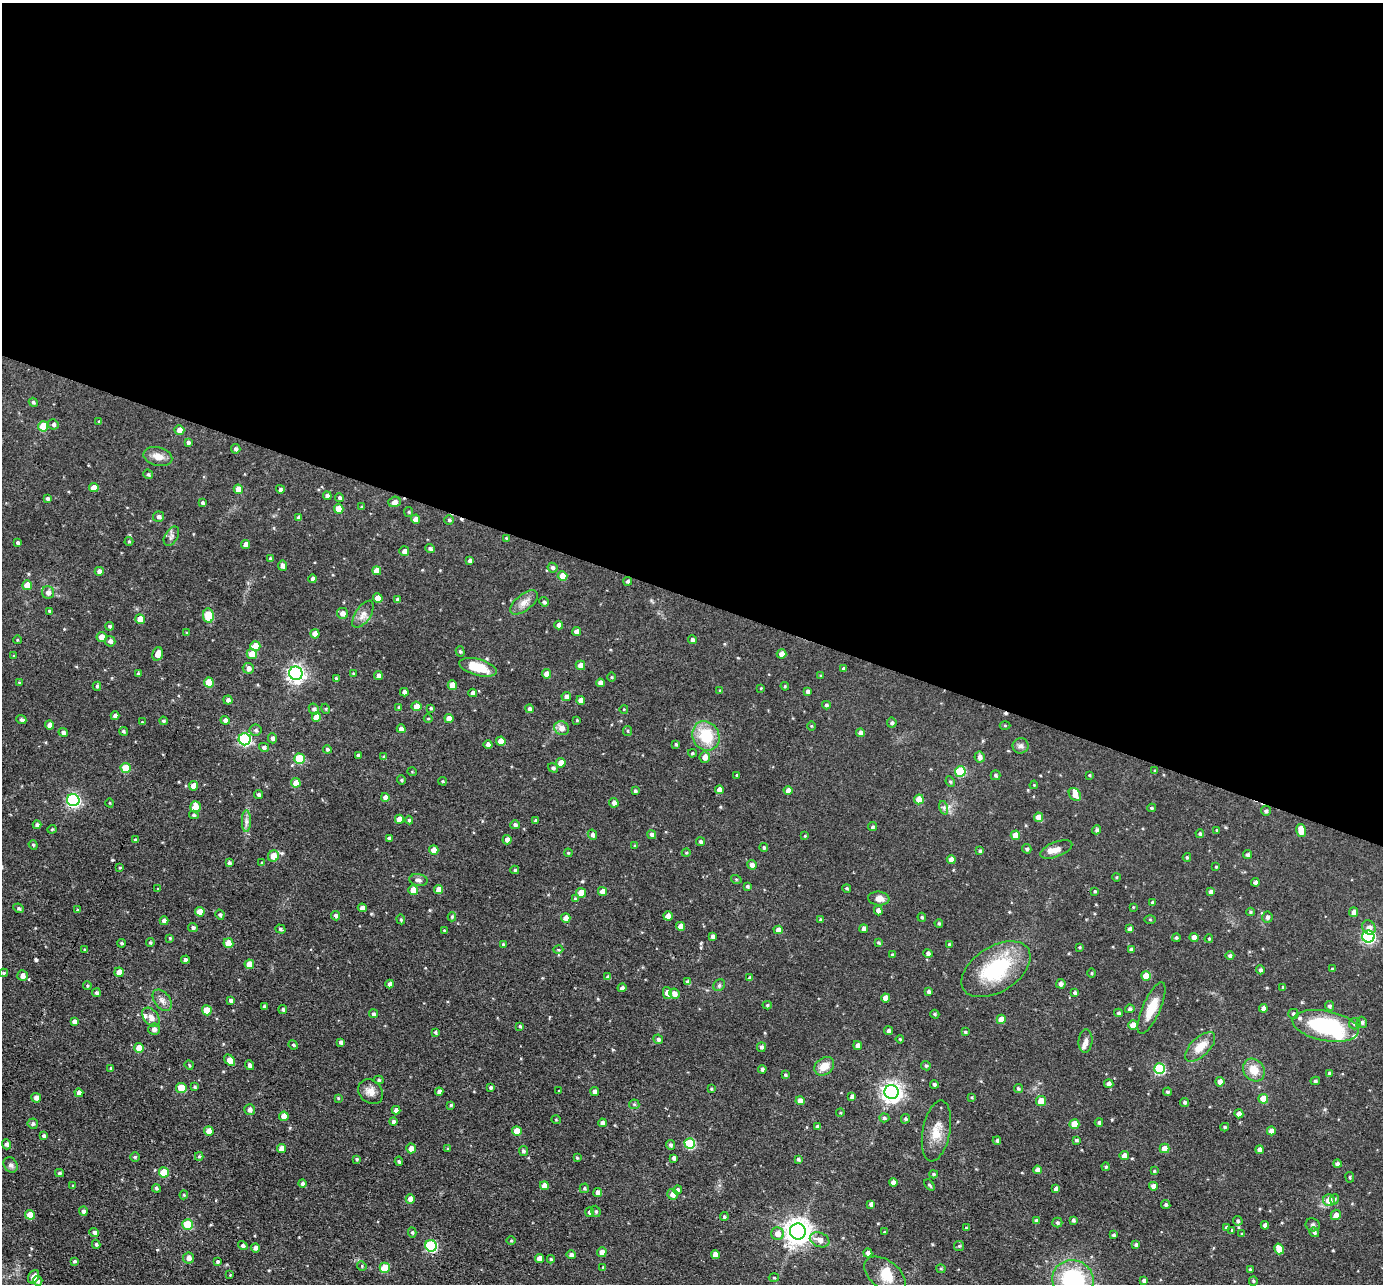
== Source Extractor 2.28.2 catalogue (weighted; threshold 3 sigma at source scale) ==
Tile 3 of 4 x 4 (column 3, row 1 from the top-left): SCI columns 2763-4143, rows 3984-5265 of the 5524 x 5537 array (HDU 1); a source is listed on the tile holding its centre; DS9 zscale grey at full resolution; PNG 1385 x 1286 px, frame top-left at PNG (2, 3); each listed source drawn as its Kron ellipse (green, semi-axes under 4 px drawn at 4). Shown black and unused: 47% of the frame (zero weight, under 3 of 4 exposures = <1% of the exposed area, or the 3 px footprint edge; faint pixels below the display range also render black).
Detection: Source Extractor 2.28.2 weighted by HDU 2 'WHT'; one run over the whole footprint, this tile lists its part. Background 0.0448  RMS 0.0067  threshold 0.0301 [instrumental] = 3 sigma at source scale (4.5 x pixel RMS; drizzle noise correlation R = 1.50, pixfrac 1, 0.05/0.05 arcsec/px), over >= 5 px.
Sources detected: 499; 1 inside a brighter object's white glare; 4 cosmic-ray / hot-pixel residue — neither listed nor drawn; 7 inside a brighter listed object's ellipse — not listed separately; the other 487 listed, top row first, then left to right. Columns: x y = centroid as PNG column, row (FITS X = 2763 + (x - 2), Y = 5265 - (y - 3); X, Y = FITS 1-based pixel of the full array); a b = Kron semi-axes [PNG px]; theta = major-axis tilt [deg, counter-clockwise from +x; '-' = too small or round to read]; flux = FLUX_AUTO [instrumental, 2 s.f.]
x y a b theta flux
33 402 5 4 - 1.2
99 421 4 3 - 0.71
53 424 5 5 - 1.3
43 426 5 5 - 15
179 430 5 5 - 4.1
188 442 4 4 - 1.4
236 449 5 4 - 1.4
158 457 15 9 -14 5.5
148 474 5 4 - 1.1
94 488 5 4 - 6.3
238 489 5 4 - 6.9
280 489 4 4 - 1.5
327 496 4 4 - 2.2
47 498 4 4 - 1.2
339 498 4 4 - 1.3
394 502 6 5 - 3.2
202 503 3 3 - 1.1
362 507 4 3 - 0.9
339 509 5 4 - 10
409 512 5 4 - 0.87
159 517 5 5 - 1.9
299 518 4 4 - 1.9
416 519 5 4 - 4.7
449 520 4 4 - 1.1
171 536 10 6 60 2.2
506 538 4 3 - 0.53
129 541 4 4 - 0.71
18 543 4 3 - 1.6
246 544 4 4 - 3.3
430 548 5 4 - 1.6
404 551 5 5 - 2.4
270 559 4 4 - 1.1
470 561 4 4 - 1.9
282 566 5 4 - 2
553 568 5 5 - 1.8
99 571 4 4 - 3.3
377 571 4 4 - 6
562 576 5 4 - 10
313 579 4 4 - 1.8
628 581 4 4 - 1.2
27 585 5 5 - 9.6
48 592 6 6 - 3.2
378 598 5 4 - 7.4
398 599 4 4 - 2.2
524 602 16 8 39 5
544 602 5 4 - 1.2
49 611 4 3 - 1.1
342 613 6 5 - 3.6
363 614 15 7 56 4.4
208 616 7 5 -83 25
140 619 5 4 - 7.6
559 625 4 4 - 2.5
110 626 4 4 - 1.2
577 632 4 4 - 3.1
187 633 4 3 - 0.72
315 634 5 4 - 5.1
102 637 5 5 - 6.1
17 640 4 3 - 0.51
692 640 4 4 - 1.7
110 641 5 5 - 2.4
255 646 5 5 - 9
460 651 5 4 - 0.96
158 654 7 5 73 5.8
252 654 5 5 - 6.5
781 654 5 4 - 3.6
14 656 4 3 - 0.56
580 665 5 4 - 4.4
478 667 19 8 -15 15
248 668 5 5 - 2.8
844 669 4 4 - 1.5
296 673 7 6 - 250
353 673 4 3 - 0.68
138 674 3 3 - 1.2
546 674 5 4 - 4.2
378 676 4 4 - 2.1
821 676 3 3 - 0.95
612 677 4 3 - 0.62
336 679 4 4 - 1.3
19 682 4 2 - 0.43
209 682 5 5 - 14
600 683 4 4 - 2.8
452 685 5 4 - 7.6
97 686 4 4 - 0.98
785 686 4 3 - 0.83
761 688 3 2 - 0.43
720 691 3 3 - 0.93
807 691 4 4 - 2
404 692 4 4 - 2.4
473 693 4 4 - 2.7
566 696 5 4 - 2.2
228 700 4 4 - 2.1
581 700 4 4 - 3.5
826 705 4 3 - 1
416 706 5 4 - 5.4
399 707 4 4 - 0.84
431 708 3 3 - 0.85
314 709 5 5 - 1.6
326 709 5 3 - 0.63
529 709 4 4 - 1.8
624 709 4 3 - 0.45
115 716 4 4 - 2.4
316 717 4 4 - 6.3
428 718 4 3 - 0.52
449 718 4 4 - 4.6
21 720 5 4 - 1.4
225 720 4 4 - 2.3
577 720 3 3 - 0.62
163 721 4 3 - 0.82
142 722 3 3 - 0.5
892 723 5 5 - 1.5
50 725 4 4 - 4.3
1005 725 5 3 - 0.63
811 726 5 3 - 0.57
562 728 7 6 - 4.4
401 729 4 4 - 2.6
256 730 6 5 - 1.5
123 731 4 4 - 1.1
628 731 5 4 - 0.9
63 732 4 4 - 1.9
860 733 4 4 - 2.2
706 736 15 13 -61 23
272 738 5 4 - 1.8
245 739 6 6 - 93
501 741 5 4 - 6.6
676 744 4 3 - 1
488 745 4 4 - 2
1021 746 8 7 - 2.1
264 747 5 4 - 1.7
327 749 4 4 - 1
692 753 4 3 - 0.83
358 755 4 3 - 1.5
384 757 4 4 - 1.3
705 757 5 5 - 4.6
980 757 5 5 - 2.7
299 759 5 5 - 27
561 763 5 4 - 5.8
126 768 5 5 - 18
553 768 5 4 - 1.4
1155 771 4 4 - 0.99
412 772 5 3 - 0.47
960 772 5 5 - 33
736 775 4 3 - 0.56
995 775 5 5 - 1.1
1089 775 3 3 - 0.6
401 780 4 4 - 0.76
443 781 4 3 - 0.76
950 782 5 4 - 0.89
296 783 5 4 - 7.7
1034 785 4 3 - 0.57
194 786 5 4 - 5.5
720 790 4 4 - 4.7
635 791 3 3 - 1.2
788 791 4 4 - 3.8
1075 794 7 5 -51 5.3
259 795 5 4 - 1.3
385 797 4 4 - 2.9
919 799 5 5 - 8.3
73 800 6 6 - 120
110 803 4 3 - 0.53
614 803 5 4 - 2.6
195 807 6 5 - 7.3
944 808 7 4 -72 1.3
1152 808 4 3 - 0.89
1266 811 5 5 - 1.4
194 815 5 4 - 1.1
1038 817 5 4 - 5.7
399 819 4 4 - 7
409 820 4 4 - 0.83
536 820 3 3 - 1
246 821 11 4 90 2.3
37 825 4 3 - 1.8
515 825 4 4 - 1.5
873 827 4 4 - 1.1
52 829 4 4 - 0.69
1097 830 5 4 - 1.5
1217 830 4 4 - 0.62
1301 830 7 4 -78 8.5
652 834 4 4 - 1.6
1200 834 4 4 - 1.2
592 835 5 4 - 1.8
1015 835 5 4 - 7.9
805 836 4 3 - 0.59
389 838 4 3 - 1.3
135 840 4 3 - 1
507 840 5 4 - 3.2
700 842 4 4 - 1.3
33 845 5 4 - 0.88
635 846 4 4 - 0.71
764 847 4 4 - 1.1
1027 849 5 4 - 1.3
1056 849 17 7 22 4.6
434 850 4 4 - 6.4
980 851 4 3 - 0.93
568 853 4 3 - 0.67
686 853 4 3 - 0.58
1247 855 4 4 - 1.5
273 856 6 5 - 9.4
1187 857 4 3 - 0.85
951 859 4 4 - 3.6
229 863 4 3 - 1.4
262 863 4 3 - 0.91
752 865 5 4 - 2.5
1216 867 3 3 - 0.67
120 868 3 3 - 0.75
515 870 4 4 - 1
1117 877 4 3 - 0.59
736 879 5 3 - 0.65
418 880 9 6 -10 2.3
1255 882 4 4 - 2.3
747 886 4 3 - 1
158 888 4 2 - 0.56
847 888 4 4 - 0.85
413 890 5 4 - 11
439 890 5 4 - 5.7
602 891 4 4 - 5.2
1095 891 4 3 - 0.66
1211 892 4 4 - 2.1
581 893 5 4 - 9.5
575 899 4 4 - 0.86
879 899 11 7 -7 4.6
1152 902 4 3 - 0.79
1133 907 3 3 - 0.5
19 908 5 4 - 1
362 908 4 4 - 3
78 910 4 4 - 0.71
878 911 5 4 - 3
200 912 5 4 - 8.6
1250 912 4 4 - 0.86
1354 912 5 4 - 2.8
220 915 5 4 - 1.3
335 916 5 4 - 1.9
668 916 5 4 - 3.4
452 917 4 4 - 0.96
922 917 4 3 - 0.87
1267 917 5 5 - 1.7
566 918 5 4 - 4.2
401 919 5 4 - 0.92
821 920 4 3 - 1.2
1150 920 5 4 - 0.7
164 921 4 4 - 2.6
939 923 4 3 - 0.95
680 926 4 4 - 4.9
193 927 5 4 - 1.6
1369 927 7 6 - 2.8
280 929 5 4 - 1
864 929 4 4 - 2.6
1130 929 4 4 - 2.7
444 930 4 3 - 0.5
778 930 4 4 - 3.7
713 937 4 3 - 2.1
1194 937 4 4 - 3.9
1368 937 6 6 - 100
170 938 4 3 - 0.66
1176 938 4 4 - 1
1209 939 4 3 - 0.78
122 943 4 3 - 0.99
150 943 4 3 - 1
228 943 5 4 - 10
878 943 4 4 - 0.95
503 944 4 4 - 0.95
949 944 4 4 - 0.73
1080 947 4 4 - 0.69
85 950 4 3 - 0.93
558 950 5 3 - 0.7
1131 950 4 4 - 2.1
928 953 5 4 - 1.9
892 955 3 3 - 0.97
1230 956 4 4 - 1.6
185 960 4 4 - 2
249 964 5 4 - 6
996 969 38 22 32 47
1332 969 3 3 - 0.74
1260 970 4 4 - 1.7
119 972 5 4 - 5.1
3 973 4 4 - 0.97
1092 973 4 3 - 0.68
22 976 5 5 - 3.2
1146 976 5 4 - 7.4
608 977 4 4 - 1.9
750 978 4 3 - 1.7
688 982 4 4 - 2.6
390 984 4 4 - 2.1
1061 984 5 5 - 2.4
719 985 6 5 - 1.2
87 986 4 4 - 0.8
1283 987 4 3 - 0.8
622 988 4 4 - 1.6
928 991 4 3 - 1.6
96 993 4 4 - 1.6
667 993 6 4 -77 5.8
1075 993 4 3 - 1.2
674 994 5 5 - 3.5
886 998 4 4 - 4.7
162 1000 12 7 -52 3.5
231 1000 4 3 - 1.7
767 1005 4 4 - 0.89
264 1006 3 3 - 1
1329 1006 5 4 - 1.4
1152 1008 28 9 66 13
1263 1008 4 4 - 2.9
283 1009 4 4 - 1.3
1130 1009 5 4 - 1.3
207 1010 5 5 - 10
1118 1013 4 4 - 1.2
373 1014 4 4 - 1.4
935 1014 5 4 - 0.84
1293 1014 5 5 - 1.3
151 1017 11 7 -51 4.3
1001 1019 4 4 - 7.5
74 1021 4 4 - 2.2
1362 1022 5 5 - 1.4
1355 1024 5 5 - 1.7
1133 1025 4 4 - 6
520 1026 3 3 - 0.84
1326 1026 33 15 -11 59
154 1029 6 5 - 2.6
889 1031 4 4 - 1.4
435 1032 4 3 - 1.1
965 1032 4 3 - 0.99
658 1039 5 4 - 1.4
900 1039 4 3 - 0.64
1086 1041 12 7 85 2.7
341 1042 4 3 - 1.9
293 1045 5 4 - 0.81
857 1045 4 4 - 2.4
761 1047 5 4 - 1.6
1200 1047 19 9 44 8.9
139 1048 5 5 - 8.5
230 1060 6 4 -46 5.9
189 1065 5 3 - 0.7
249 1065 5 4 - 1.8
824 1066 11 8 40 8.1
926 1066 5 4 - 1.1
111 1068 4 3 - 0.95
762 1069 4 4 - 1.6
1159 1069 5 5 - 44
1254 1070 12 10 -52 8.5
1329 1073 4 3 - 1.1
785 1075 4 3 - 0.81
379 1080 5 4 - 0.96
1315 1081 5 4 - 1.1
1220 1082 5 4 - 3.8
934 1084 4 4 - 1.2
1109 1084 4 4 - 2.4
195 1087 4 3 - 0.84
181 1088 5 5 - 15
491 1088 3 3 - 1.3
1018 1088 4 4 - 1
711 1089 3 3 - 0.66
559 1091 3 2 - 0.52
371 1092 13 11 -45 5
439 1092 4 4 - 2.4
595 1092 4 4 - 2.8
891 1092 7 7 - 370
1167 1092 4 4 - 1.1
79 1093 4 4 - 3.6
852 1097 4 4 - 2.3
972 1097 4 3 - 0.69
36 1098 5 4 - 2.7
338 1098 4 4 - 0.66
1263 1099 5 4 - 9.5
800 1101 4 4 - 4.5
1041 1101 5 5 - 8.2
1184 1102 4 4 - 1.1
634 1104 5 5 - 0.86
451 1105 4 4 - 0.92
250 1110 5 5 - 2.3
396 1110 4 4 - 2.8
840 1113 4 3 - 0.53
1239 1114 4 4 - 3.2
284 1116 5 4 - 6.7
884 1118 5 4 - 1.2
905 1119 5 4 - 1.1
556 1120 5 3 - 0.53
393 1122 4 4 - 1.7
1099 1122 4 4 - 1.4
602 1123 4 4 - 2.3
33 1124 5 5 - 1.4
1074 1124 5 4 - 11
818 1126 4 3 - 1.9
1225 1127 4 3 - 0.92
209 1131 5 4 - 5.9
517 1131 5 5 - 10
936 1131 31 13 79 12
1271 1131 4 4 - 5
44 1136 4 3 - 1.5
997 1140 4 4 - 1.6
1076 1140 3 3 - 0.85
6 1144 5 4 - 1.8
690 1144 5 5 - 40
670 1145 5 4 - 1.5
281 1148 4 4 - 5.4
411 1148 5 5 - 4.7
1165 1148 5 4 - 6.1
448 1149 4 4 - 0.8
1260 1150 4 4 - 3.2
523 1151 5 4 - 1.5
199 1156 4 4 - 0.83
1124 1156 4 4 - 4.2
135 1157 5 5 - 0.93
577 1158 4 3 - 0.72
674 1158 4 4 - 2.2
357 1159 4 3 - 0.74
798 1159 4 3 - 1.1
399 1161 4 4 - 1
1337 1164 4 4 - 2.2
10 1165 8 6 -57 2.2
1106 1167 4 4 - 0.97
1037 1170 4 4 - 3.3
1154 1171 4 4 - 0.73
164 1172 5 5 - 15
59 1173 4 3 - 1.1
934 1174 4 3 - 0.97
1350 1177 5 3 - 0.72
893 1182 4 4 - 2.7
302 1184 4 4 - 1.9
929 1185 6 4 -50 0.96
73 1186 4 4 - 0.81
544 1186 4 4 - 5.2
1153 1186 4 4 - 3.4
156 1188 4 4 - 1.1
584 1188 5 5 - 0.95
1056 1189 4 4 - 3.2
678 1190 4 4 - 1.7
598 1192 4 4 - 2.9
672 1194 5 5 - 4.3
184 1195 4 4 - 0.76
410 1199 5 4 - 3.6
1335 1199 5 3 - 0.8
1329 1200 6 6 - 7.9
871 1204 4 4 - 2.1
1166 1205 5 4 - 1.1
83 1211 4 4 - 1.7
596 1211 6 4 -68 1
590 1212 5 4 - 1.8
30 1215 5 4 - 8.9
1336 1215 5 5 - 4.1
724 1217 4 4 - 1.1
1073 1220 4 4 - 1.3
1036 1221 4 4 - 2.1
1238 1221 5 4 - 1.1
1057 1223 5 5 - 1.2
188 1224 5 5 - 26
1265 1225 4 4 - 2.6
1313 1225 7 6 - 1.4
1227 1227 4 4 - 1.3
966 1228 3 3 - 0.67
1232 1230 4 4 - 0.68
94 1232 5 4 - 1.8
412 1232 5 4 - 1.1
798 1232 8 8 - 670
884 1232 4 3 - 0.61
1314 1232 5 4 - 1.5
777 1234 6 6 - 5.2
1242 1234 4 3 - 0.7
1114 1235 4 3 - 1.1
820 1240 10 7 -22 4.8
511 1241 5 3 - 0.61
96 1244 4 3 - 0.97
243 1245 5 4 - 1.6
1136 1245 4 3 - 1.4
431 1246 6 5 - 71
959 1246 5 5 - 0.91
255 1248 4 4 - 2.2
1279 1249 6 4 -56 8.6
602 1252 5 5 - 4.4
868 1253 4 4 - 2.5
571 1255 4 4 - 1.8
715 1255 4 4 - 6.3
189 1258 5 5 - 3.3
540 1258 4 4 - 6
551 1259 4 4 - 0.86
74 1261 4 4 - 1
218 1261 3 3 - 0.89
362 1266 5 4 - 0.67
603 1267 4 3 - 1
385 1268 5 5 - 12
941 1269 4 4 - 0.76
1250 1269 4 3 - 0.88
230 1275 4 4 - 0.6
885 1275 24 14 -37 12
34 1277 7 5 60 5
774 1277 5 3 - 0.72
1073 1280 21 19 -22 62
1144 1280 3 3 - 1.3
38 1281 5 5 - 1.9
1253 1281 5 4 - 0.85
Isophote crosses this tile's border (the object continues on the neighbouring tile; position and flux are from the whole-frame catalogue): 1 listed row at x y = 1073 1280